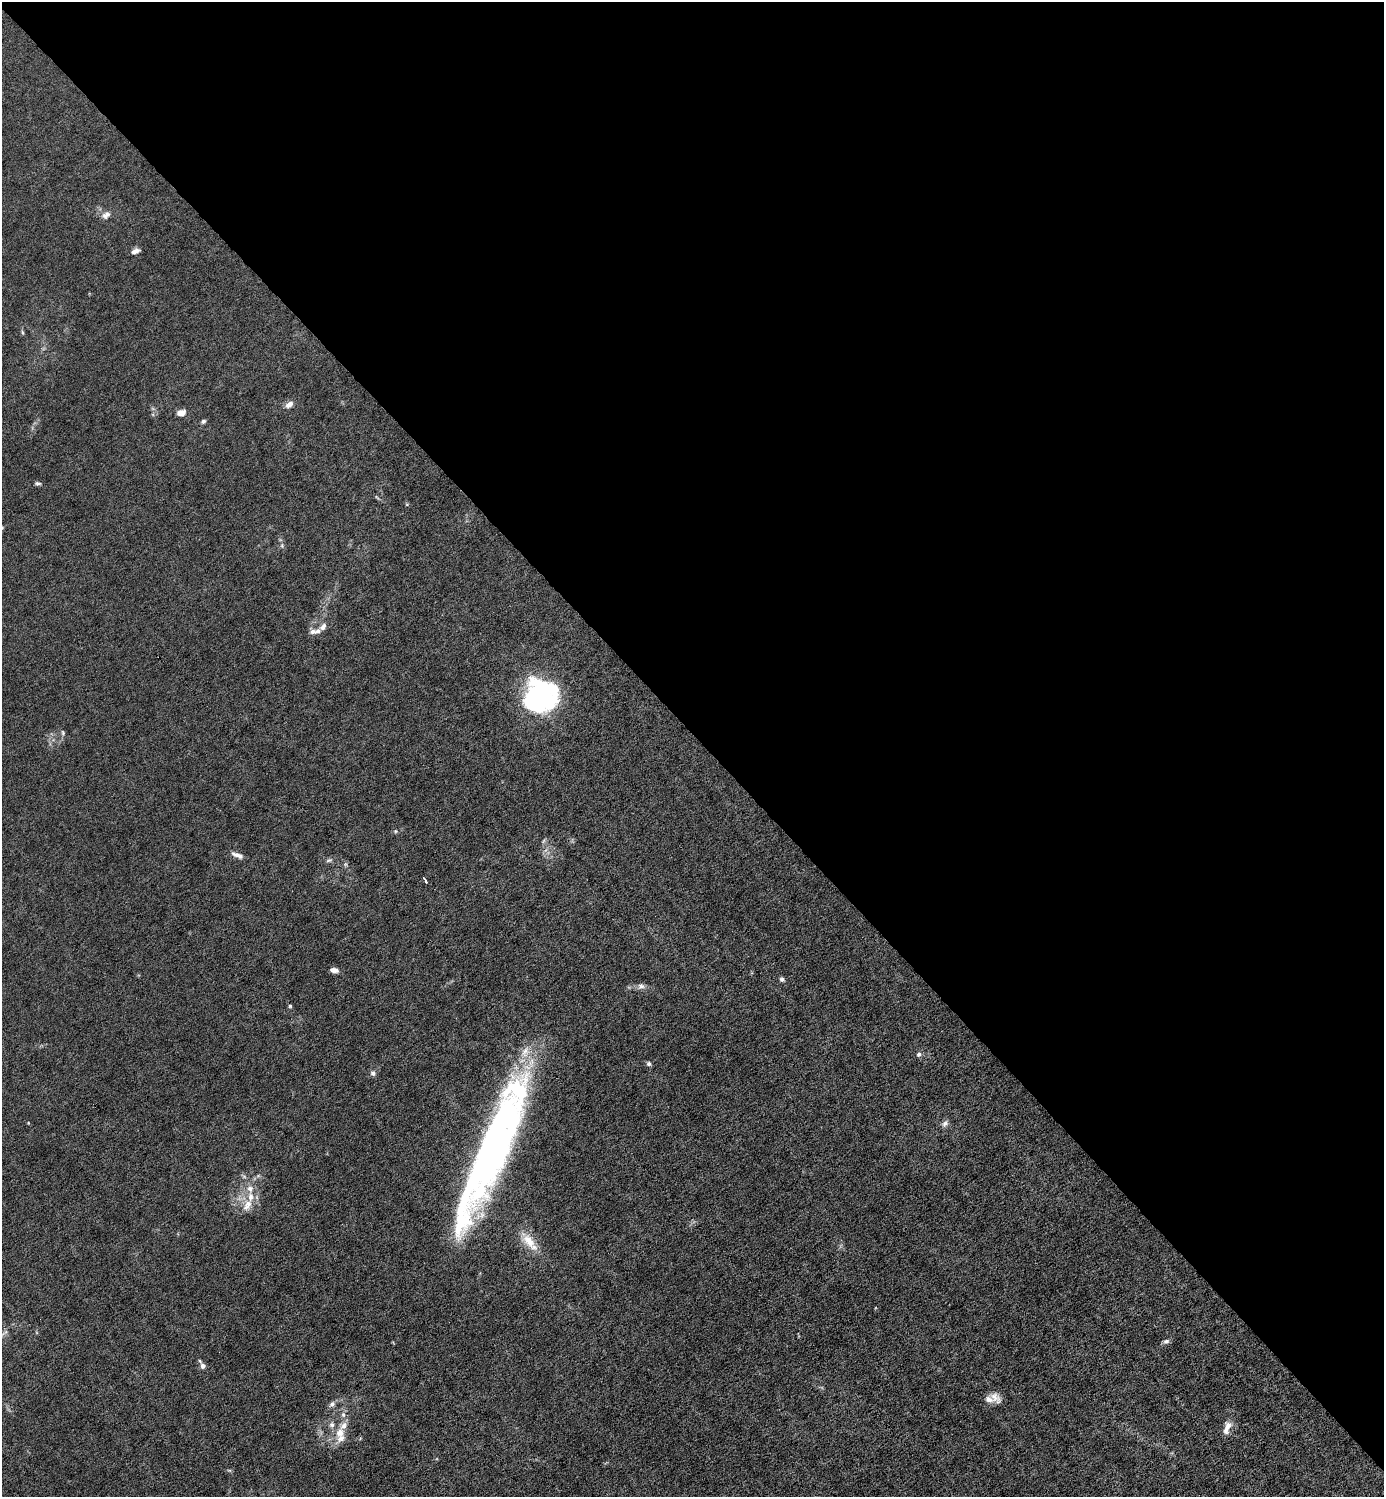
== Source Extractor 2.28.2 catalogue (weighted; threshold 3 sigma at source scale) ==
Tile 3 of 4 x 4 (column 3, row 1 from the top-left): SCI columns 2920-4301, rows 4486-5980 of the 5980 x 5980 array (HDU 1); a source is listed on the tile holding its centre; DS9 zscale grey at full resolution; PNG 1386 x 1499 px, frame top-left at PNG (2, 2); no overlay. Shown black and unused: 49% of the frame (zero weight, under 6 of 12 exposures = <1% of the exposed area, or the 3 px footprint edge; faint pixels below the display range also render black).
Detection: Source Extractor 2.28.2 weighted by HDU 2 'WHT'; one run over the whole footprint, this tile lists its part. Background 0.0143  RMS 0.003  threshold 0.0125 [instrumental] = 3 sigma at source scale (4.09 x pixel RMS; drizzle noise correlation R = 1.36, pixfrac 0.8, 0.05/0.05 arcsec/px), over >= 5 px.
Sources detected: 46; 1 too faint to see at this stretch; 2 inside a brighter object's white glare — not listed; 8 inside a brighter listed object's ellipse — not listed separately; the other 35 listed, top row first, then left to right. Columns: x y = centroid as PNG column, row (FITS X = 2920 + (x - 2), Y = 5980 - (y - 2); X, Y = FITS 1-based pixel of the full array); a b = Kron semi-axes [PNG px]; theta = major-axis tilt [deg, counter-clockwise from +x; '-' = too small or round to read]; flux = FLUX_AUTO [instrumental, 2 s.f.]
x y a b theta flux
106 215 12 9 36 1.6
135 251 9 5 22 1.3
22 332 6 4 -71 0.35
289 404 12 7 33 1.4
181 413 11 7 14 1.7
203 421 6 5 - 0.56
38 483 7 5 -10 0.58
2 527 6 4 20 0.32
323 627 12 7 48 1.4
313 632 9 8 - 1.1
540 696 31 28 39 54
63 733 7 5 -72 0.49
396 831 5 3 - 0.29
237 855 16 6 -20 1.5
329 860 9 5 14 0.63
425 880 6 3 -62 1.5
334 970 10 6 -6 1.2
782 979 6 5 - 0.64
641 986 10 8 17 1.1
290 1006 4 4 - 0.38
919 1054 6 5 - 0.75
649 1064 6 6 - 0.61
373 1073 7 7 - 0.81
945 1124 10 7 46 1
493 1151 144 30 68 130
250 1189 10 9 - 1.9
247 1205 19 10 56 3.2
529 1241 24 13 -51 5.1
4 1333 14 3 35 0.71
1166 1341 8 6 22 0.77
203 1366 7 7 - 1.1
994 1397 19 10 -41 2.3
332 1404 8 7 - 1
1227 1428 19 8 72 2.4
340 1433 16 13 71 4
Isophote crosses this tile's border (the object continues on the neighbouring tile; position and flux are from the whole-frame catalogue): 1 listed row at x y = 2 527